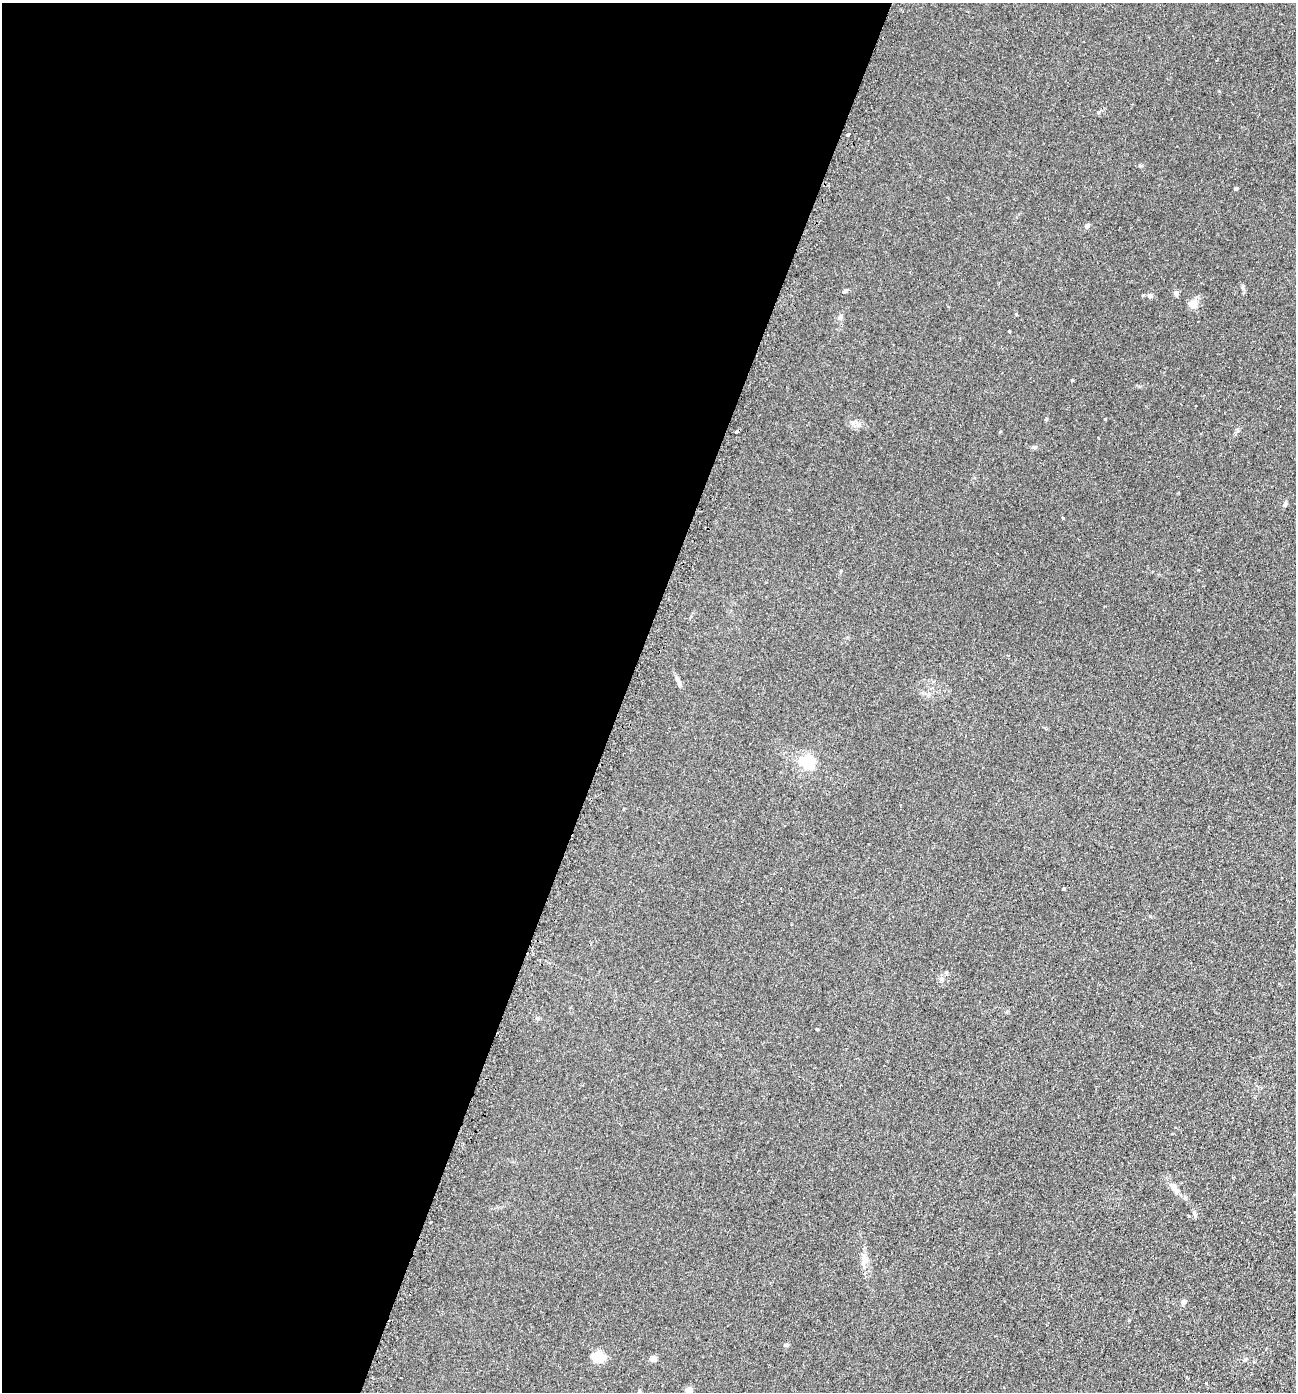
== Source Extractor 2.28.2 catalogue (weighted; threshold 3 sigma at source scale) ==
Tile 5 of 4 x 4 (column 1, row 2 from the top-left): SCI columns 297-1590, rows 2810-4199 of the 5636 x 5618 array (HDU 1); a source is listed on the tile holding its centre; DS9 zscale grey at full resolution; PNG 1298 x 1394 px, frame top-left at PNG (2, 3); no overlay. Shown black and unused: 48% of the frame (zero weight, under 2 of 3 exposures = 3% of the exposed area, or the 3 px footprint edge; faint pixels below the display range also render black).
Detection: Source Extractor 2.28.2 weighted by HDU 2 'WHT'; one run over the whole footprint, this tile lists its part. Background 0.0592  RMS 0.0062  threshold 0.0279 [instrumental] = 3 sigma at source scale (4.5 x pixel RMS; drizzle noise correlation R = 1.50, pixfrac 1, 0.05/0.05 arcsec/px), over >= 5 px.
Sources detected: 23; all 23 listed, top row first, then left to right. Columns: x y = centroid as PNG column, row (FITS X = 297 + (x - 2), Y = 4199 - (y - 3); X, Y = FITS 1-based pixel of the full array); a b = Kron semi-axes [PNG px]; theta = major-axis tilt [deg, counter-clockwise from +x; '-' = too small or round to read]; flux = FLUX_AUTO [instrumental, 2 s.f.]
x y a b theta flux
848 135 3 3 - 1.9
1236 189 4 4 - 0.93
1087 226 7 6 - 1.4
1243 287 6 4 73 0.83
845 291 6 4 18 1
1176 293 7 5 -76 1.7
1150 296 7 6 - 1.4
1193 304 13 12 - 4
1009 331 3 3 - 2.7
1072 380 3 3 - 0.45
1035 447 6 4 18 0.83
1285 504 7 5 68 1.2
1063 518 3 3 - 4.9
679 683 10 5 -73 1.7
807 762 6 5 - 77
1063 889 4 3 - 0.52
1174 1188 11 7 -62 3.4
1189 1216 3 2 - 0.93
863 1263 9 7 88 2.6
1183 1302 7 5 26 1.3
598 1357 15 10 -3 9
653 1359 9 7 36 1.8
689 1390 6 5 - 5
Isophote crosses this tile's border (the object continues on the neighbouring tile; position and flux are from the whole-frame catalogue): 1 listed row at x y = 689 1390
Unlisted compact peaks at least as high as the median listed source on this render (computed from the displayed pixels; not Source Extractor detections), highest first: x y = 1105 419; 817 1029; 785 1345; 1245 1360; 1098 112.